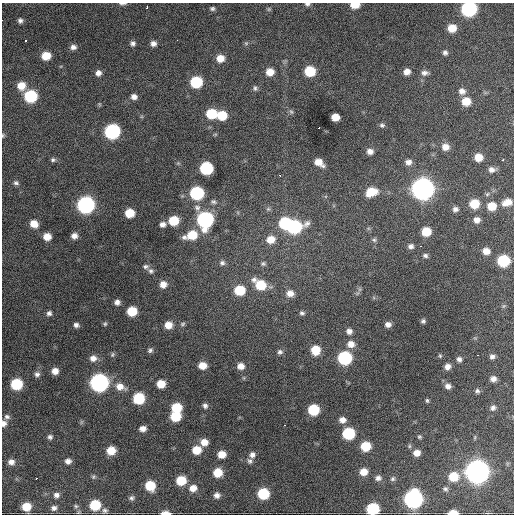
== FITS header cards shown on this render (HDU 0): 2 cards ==
NAXIS1  =                  512 / Axis length
NAXIS2  =                  512 / Axis length

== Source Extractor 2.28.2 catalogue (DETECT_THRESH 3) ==
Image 512 x 512 px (HDU 0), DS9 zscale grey, 1 PNG px = 1 image px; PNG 516 x 516 px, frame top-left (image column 1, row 512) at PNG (2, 3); no overlay
Background 1580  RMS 36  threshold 108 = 3 sigma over >= 5 px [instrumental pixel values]
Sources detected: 177; all 177 listed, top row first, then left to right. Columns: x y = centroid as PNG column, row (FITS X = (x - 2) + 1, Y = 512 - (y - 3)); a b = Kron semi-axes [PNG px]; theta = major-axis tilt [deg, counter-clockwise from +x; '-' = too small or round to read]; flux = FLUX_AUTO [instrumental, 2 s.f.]
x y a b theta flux
123 4 10 3 3 5.6e+03
307 4 6 4 -6 5.5e+03
355 5 7 5 -1 4.3e+04
147 7 3 2 - 5.9e+03
212 9 6 5 - 5.3e+03
269 9 6 5 - 3.6e+03
469 9 8 8 - 4.8e+05
2 20 2 2 - 2.0e+03
20 21 6 6 - 7.5e+03
452 28 8 7 - 3.6e+04
177 40 3 2 - 2.4e+03
26 41 3 3 - 1.4e+04
133 43 7 7 - 7.5e+03
246 43 6 5 - 3.9e+03
153 44 7 6 - 1.1e+04
73 47 8 6 3 1.0e+04
445 53 6 6 - 7.1e+03
46 56 7 6 - 4.4e+04
220 58 8 7 - 2.8e+04
310 71 8 7 - 9.2e+04
270 72 7 7 - 3.0e+04
407 72 6 6 - 1.7e+04
98 73 6 6 - 1.1e+04
425 73 10 6 -2 9.8e+03
196 82 8 7 - 1.4e+05
21 86 9 8 - 3.2e+04
255 88 7 6 - 5.9e+03
462 91 8 8 - 1.3e+04
30 96 8 8 - 1.9e+05
134 97 7 6 - 1.2e+04
466 101 8 7 - 4.2e+04
291 112 8 5 -62 4.9e+03
211 114 8 7 - 8.6e+04
222 115 8 7 - 6.3e+04
335 117 6 6 - 3.2e+04
382 125 7 6 - 5.5e+03
319 128 2 2 - 2.8e+03
112 131 8 8 - 4.3e+05
3 135 6 4 -73 3.0e+03
445 147 8 7 - 2.0e+04
370 151 7 6 - 1.4e+04
478 157 7 7 - 3.4e+04
53 160 7 6 - 5.6e+03
502 160 3 2 - 2.8e+03
319 162 9 6 -34 2.5e+04
408 162 7 6 - 1.2e+04
178 163 5 5 - 3.3e+03
206 168 8 7 - 2.3e+05
492 170 9 7 -1 1.2e+04
280 175 3 3 - 7.4e+03
16 183 7 6 - 6.2e+03
422 189 10 9 - 2.2e+06
371 192 10 7 20 5.3e+04
197 193 8 8 - 2.5e+05
213 202 8 6 -12 6.2e+03
507 202 11 7 17 2.7e+04
474 204 8 7 - 5.8e+04
86 205 9 8 - 7.6e+05
492 206 8 7 - 4.5e+04
197 208 9 9 - 1.2e+04
268 209 7 5 -44 4.9e+03
455 209 7 6 - 8.6e+03
129 213 7 7 - 5.2e+04
205 220 9 9 - 5.8e+05
477 220 7 7 - 1.5e+04
173 221 8 7 - 7.1e+04
285 223 8 7 - 1.6e+05
34 224 8 7 - 2.7e+04
163 224 6 6 - 1.2e+04
294 227 10 8 13 3.3e+05
426 232 7 7 - 5.4e+04
192 235 12 8 17 6.4e+04
74 236 6 6 - 1.4e+04
47 237 7 6 - 2.8e+04
271 239 9 8 - 3.2e+04
374 240 6 5 - 4.6e+03
411 246 6 6 - 8.2e+03
420 246 3 2 - 2.7e+03
486 251 8 7 - 2.1e+04
425 256 6 5 - 5.7e+03
503 261 8 7 - 1.6e+05
222 263 7 7 - 7.3e+03
263 264 7 6 - 5.3e+03
146 266 8 6 -2 6.8e+03
151 271 7 7 - 7.2e+03
163 284 8 7 - 1.9e+04
260 285 11 8 -35 8.5e+04
239 290 8 7 - 8.3e+04
290 293 9 8 - 1.9e+04
117 302 6 6 - 1.0e+04
504 306 6 5 - 3.8e+03
132 311 7 7 - 7.0e+04
49 313 7 6 - 7.4e+03
302 313 6 5 - 5.6e+03
423 321 4 4 - 4.7e+03
105 324 6 5 - 3.8e+03
182 324 7 5 17 4.6e+03
388 324 6 5 - 1.1e+04
76 325 6 5 - 7.7e+03
168 325 7 7 - 2.7e+04
349 331 7 7 - 1.1e+04
351 344 9 8 - 2.1e+04
150 350 7 6 - 6.0e+03
315 350 8 7 - 5.3e+04
280 352 7 7 - 7.1e+03
112 355 7 5 71 4.3e+03
478 355 2 2 - 1.4e+03
440 356 5 4 - 3.0e+03
492 356 6 6 - 7.8e+03
93 358 8 7 - 1.5e+04
345 358 8 8 - 2.8e+05
459 359 6 5 - 8.0e+03
202 365 8 6 0 3.1e+04
241 366 8 7 - 1.9e+04
447 367 7 6 - 1.4e+04
55 371 6 6 - 1.8e+04
37 374 7 7 - 8.2e+03
244 378 6 3 -71 2.6e+03
493 379 7 6 - 1.2e+04
99 383 9 8 - 1.0e+06
16 384 8 7 - 1.3e+05
161 384 7 6 - 3.9e+04
448 386 7 6 - 1.2e+04
120 387 12 8 -21 2.5e+04
477 391 6 6 - 5.9e+03
139 398 8 7 - 1.3e+05
427 400 6 4 -87 3.7e+03
205 406 7 6 - 7.5e+03
176 408 8 7 - 7.9e+04
493 408 7 7 - 8.2e+03
313 410 7 7 - 1.2e+05
175 416 7 7 - 8.2e+04
7 417 8 6 -13 7.4e+03
342 420 8 7 - 1.5e+04
81 422 6 4 71 3.4e+03
4 423 7 6 - 1.1e+04
284 425 2 2 - 1.9e+03
143 429 7 6 - 1.4e+04
348 433 8 7 - 1.7e+05
50 437 6 6 - 6.5e+03
419 437 5 5 - 3.7e+03
204 442 8 7 - 2.3e+04
366 446 7 7 - 7.5e+04
409 446 5 5 - 3.8e+03
197 450 8 7 - 4.6e+04
111 451 7 7 - 4.2e+04
417 453 7 6 - 1.9e+04
222 454 7 6 - 2.9e+04
252 455 7 7 - 1.1e+04
68 461 7 6 - 1.1e+04
250 461 8 7 - 6.9e+03
11 462 7 7 - 1.3e+04
363 472 8 7 - 2.7e+04
477 472 10 9 - 2.6e+06
218 473 8 7 - 4.6e+04
93 476 6 6 - 4.2e+03
453 477 9 8 - 5.7e+04
36 478 3 2 - 3.1e+03
378 478 7 7 - 9.3e+03
393 479 7 6 - 5.2e+03
181 480 7 7 - 7.0e+04
150 486 7 7 - 7.3e+04
193 488 9 8 - 2.2e+04
445 489 6 5 - 5.2e+03
263 494 8 7 - 1.3e+05
56 495 7 7 - 9.2e+03
217 495 7 6 - 1.2e+04
132 498 7 6 - 6.0e+03
413 499 9 9 - 1.0e+06
95 505 8 7 - 9.4e+04
76 506 6 5 - 4.6e+03
26 507 7 7 - 4.5e+04
54 508 7 6 - 8.9e+03
373 509 8 7 - 1.8e+05
105 510 7 6 - 6.3e+03
165 513 8 3 0 2.1e+04
453 513 8 4 1 3.9e+04
At the frame edge (FLAGS 8, measured only in part): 10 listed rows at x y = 123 4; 307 4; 355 5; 469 9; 2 20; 3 135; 4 423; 373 509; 165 513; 453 513